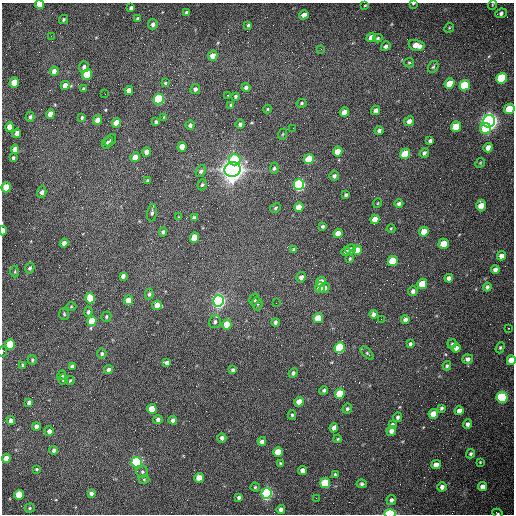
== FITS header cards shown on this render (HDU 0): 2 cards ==
NAXIS1  =                  512 /fastest changing axis
NAXIS2  =                  512 /next to fastest changing axis

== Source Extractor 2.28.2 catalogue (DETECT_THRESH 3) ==
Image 512 x 512 px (HDU 0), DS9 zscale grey, 1 PNG px = 1 image px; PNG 516 x 516 px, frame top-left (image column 1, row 512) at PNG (2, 3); each listed source drawn as its Kron ellipse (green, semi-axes under 4 px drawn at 4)
Background 1510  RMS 23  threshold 68.4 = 3 sigma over >= 5 px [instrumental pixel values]
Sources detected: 221; all 221 listed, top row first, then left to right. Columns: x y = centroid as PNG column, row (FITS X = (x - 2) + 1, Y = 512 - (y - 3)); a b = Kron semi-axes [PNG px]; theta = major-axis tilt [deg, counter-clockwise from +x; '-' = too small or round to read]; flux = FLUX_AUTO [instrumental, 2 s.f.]
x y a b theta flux
413 3 3 2 - 1.4e+03
39 4 4 4 - 4.5e+04
365 5 3 2 - 1.0e+03
492 5 5 3 - 1.3e+03
131 8 4 3 - 4.0e+03
186 13 4 3 - 4.1e+03
501 13 6 4 23 4.0e+03
304 15 5 4 - 9.8e+03
138 18 4 3 - 2.6e+03
63 20 5 4 - 2.5e+03
153 24 5 4 - 4.7e+03
248 25 3 3 - 1.9e+03
449 28 5 4 - 1.7e+03
51 36 3 2 - 1.6e+03
371 37 5 4 - 1.1e+04
378 38 5 3 - 2.0e+03
416 45 8 5 -14 1.9e+04
386 46 5 4 - 4.2e+03
321 49 2 2 - 8.7e+02
213 56 5 4 - 1.3e+04
409 63 5 4 - 1.9e+03
84 67 5 5 - 4.6e+03
433 67 6 5 - 2.5e+03
54 71 5 4 - 8.2e+03
87 74 5 4 - 6.4e+04
502 78 6 5 - 1.4e+05
14 82 5 4 - 3.1e+04
165 83 4 4 - 1.9e+03
449 83 5 4 - 3.3e+04
65 85 4 4 - 1.0e+04
465 85 5 5 - 9.6e+04
246 87 4 4 - 4.0e+03
83 89 4 3 - 2.6e+03
195 89 5 4 - 4.5e+03
129 90 4 4 - 9.9e+03
105 94 2 2 - 7.3e+02
228 95 2 2 - 8.4e+02
236 96 4 4 - 2.6e+03
159 99 5 5 - 2.6e+05
302 103 5 4 - 2.0e+03
231 105 4 4 - 2.9e+03
267 109 4 4 - 1.6e+03
509 109 5 5 - 5.1e+04
376 110 5 4 - 7.6e+03
344 112 5 4 - 1.6e+04
50 114 5 4 - 1.7e+04
30 117 5 4 - 2.9e+03
82 117 4 3 - 2.0e+03
164 117 4 2 - 1.0e+03
98 120 5 4 - 1.6e+04
409 121 5 4 - 7.4e+03
489 121 6 6 - 1.1e+06
156 122 4 3 - 2.4e+03
116 123 5 4 - 2.0e+04
240 124 4 4 - 3.9e+03
190 125 5 4 - 3.8e+03
10 127 5 4 - 1.9e+04
456 127 5 5 - 5.5e+04
293 128 2 2 - 6.6e+02
486 129 5 5 - 4.4e+04
379 131 4 4 - 4.4e+03
17 133 4 4 - 8.9e+03
283 134 6 3 70 1.6e+03
110 140 7 4 49 2.5e+03
430 141 4 3 - 3.6e+03
107 142 7 4 58 2.8e+03
182 147 5 4 - 2.5e+04
488 148 5 4 - 8.4e+03
15 149 4 4 - 1.1e+04
147 152 5 4 - 9.8e+03
338 152 5 4 - 2.3e+04
424 153 5 4 - 3.4e+03
405 154 5 5 - 6.1e+04
135 157 5 4 - 1.5e+04
13 158 4 3 - 3.2e+03
309 159 5 4 - 6.9e+04
235 160 6 6 - 5.5e+04
480 163 5 4 - 1.8e+03
274 168 6 4 86 2.9e+03
233 169 8 7 - 2.2e+06
201 171 6 5 - 3.9e+03
334 176 5 5 - 4.2e+03
147 180 3 2 - 1.5e+03
202 185 6 4 70 2.4e+03
299 185 5 5 - 3.5e+05
6 187 5 4 - 4.4e+04
42 192 5 4 - 4.8e+03
346 195 4 3 - 2.7e+03
378 203 5 3 - 1.3e+03
399 203 4 4 - 3.8e+03
481 205 6 5 - 2.1e+04
299 207 5 4 - 2.3e+04
275 208 6 4 30 2.4e+03
152 213 9 5 81 3.4e+03
179 217 4 2 - 1.1e+03
194 218 4 4 - 4.2e+03
375 219 5 4 - 1.4e+04
323 226 4 3 - 2.9e+03
391 229 4 4 - 1.7e+03
3 231 4 3 - 2.0e+04
163 232 4 4 - 3.0e+03
424 232 5 4 - 1.9e+04
338 233 5 4 - 1.3e+04
194 238 5 4 - 3.5e+04
64 243 4 4 - 7.8e+03
444 244 5 5 - 2.7e+04
294 249 4 3 - 2.7e+03
351 249 5 4 - 7.0e+03
357 250 5 4 - 2.2e+04
346 252 5 4 - 4.6e+03
501 256 5 4 - 9.8e+03
350 259 3 3 - 1.8e+03
393 261 5 5 - 6.7e+04
30 268 5 4 - 3.3e+03
495 269 4 4 - 6.4e+03
15 272 6 3 90 1.6e+03
123 276 4 4 - 5.6e+03
301 277 5 4 - 6.5e+03
449 278 4 4 - 5.5e+03
321 282 5 4 - 2.6e+04
422 284 5 5 - 4.9e+04
320 287 5 4 - 1.4e+04
487 287 4 4 - 3.9e+03
325 288 5 5 - 4.7e+03
413 291 5 4 - 5.4e+03
149 294 5 4 - 3.0e+03
90 298 5 4 - 4.5e+04
254 299 6 5 - 4.1e+03
128 300 5 4 - 1.6e+04
218 301 6 5 - 7.1e+05
276 303 2 2 - 9.4e+02
257 304 7 5 -87 2.7e+03
157 305 5 4 - 1.3e+04
71 307 5 3 - 1.6e+03
88 312 5 4 - 2.9e+03
64 314 6 5 - 2.2e+03
373 314 4 4 - 4.8e+03
106 317 5 4 - 2.7e+03
318 318 5 5 - 2.9e+04
381 319 2 2 - 8.6e+02
405 320 4 4 - 5.7e+03
92 321 5 4 - 4.1e+04
215 322 6 5 - 4.1e+03
275 322 4 3 - 4.2e+03
227 324 5 5 - 3.8e+04
509 328 3 2 - 2.1e+03
10 344 5 4 - 8.2e+04
410 344 4 3 - 3.1e+03
452 344 4 4 - 2.1e+03
339 348 5 5 - 1.7e+05
456 348 4 4 - 8.8e+03
500 348 6 4 72 2.3e+03
3 351 5 3 - 1.8e+03
367 353 8 3 -45 2.4e+03
102 354 5 4 - 2.7e+03
468 359 5 4 - 5.3e+03
32 360 5 4 - 1.9e+03
511 360 5 4 - 2.9e+04
167 363 4 4 - 5.3e+03
23 365 3 3 - 1.6e+03
72 366 4 3 - 3.6e+03
447 366 5 4 - 2.7e+03
108 370 4 4 - 5.9e+03
233 370 4 3 - 3.7e+03
293 373 5 4 - 3.6e+03
62 375 5 3 - 2.3e+03
63 379 5 4 - 2.7e+03
70 380 5 3 - 1.4e+03
324 390 4 3 - 2.8e+03
340 394 5 5 - 6.7e+04
502 397 5 5 - 1.6e+05
29 402 4 3 - 4.3e+03
299 402 5 4 - 1.6e+04
441 408 4 3 - 3.0e+03
152 409 5 4 - 3.4e+04
347 409 5 5 - 2.8e+03
459 411 4 4 - 1.1e+04
433 414 5 4 - 1.9e+04
292 415 5 4 - 2.3e+03
398 417 4 4 - 3.3e+03
158 419 4 4 - 4.3e+03
173 420 4 4 - 6.3e+03
11 421 4 4 - 5.9e+03
392 424 4 3 - 2.7e+03
467 424 5 4 - 4.9e+03
36 426 4 4 - 7.2e+03
334 428 5 4 - 7.0e+03
49 431 5 4 - 6.4e+03
391 431 5 4 - 6.7e+03
222 438 4 4 - 5.3e+03
338 439 4 3 - 1.8e+03
262 442 4 4 - 7.5e+03
54 450 4 3 - 4.9e+03
278 452 5 4 - 3.1e+04
471 454 5 4 - 2.8e+03
6 458 4 4 - 1.4e+04
137 462 5 5 - 3.5e+05
480 462 3 3 - 1.5e+03
280 463 3 3 - 2.2e+03
436 465 5 4 - 1.2e+04
37 469 4 3 - 1.5e+03
303 470 4 4 - 1.0e+04
142 472 6 6 - 3.0e+03
335 474 3 3 - 2.1e+03
199 478 5 4 - 2.3e+04
144 479 5 3 - 1.4e+03
325 483 5 5 - 1.0e+05
362 484 5 4 - 2.8e+03
255 487 4 4 - 1.7e+03
442 487 4 4 - 5.8e+03
483 487 4 4 - 1.0e+04
91 493 4 4 - 5.6e+03
267 493 5 5 - 4.3e+05
19 495 5 4 - 4.8e+04
239 497 4 3 - 3.5e+03
316 498 2 2 - 3.4e+03
391 500 5 5 - 4.2e+03
30 508 5 4 - 2.2e+03
281 509 4 4 - 6.0e+03
390 513 6 3 -1 9.2e+04
497 513 5 3 - 1.9e+03
At the frame edge (FLAGS 8, measured only in part): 8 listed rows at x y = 413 3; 39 4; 509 109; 3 231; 3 351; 511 360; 390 513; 497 513